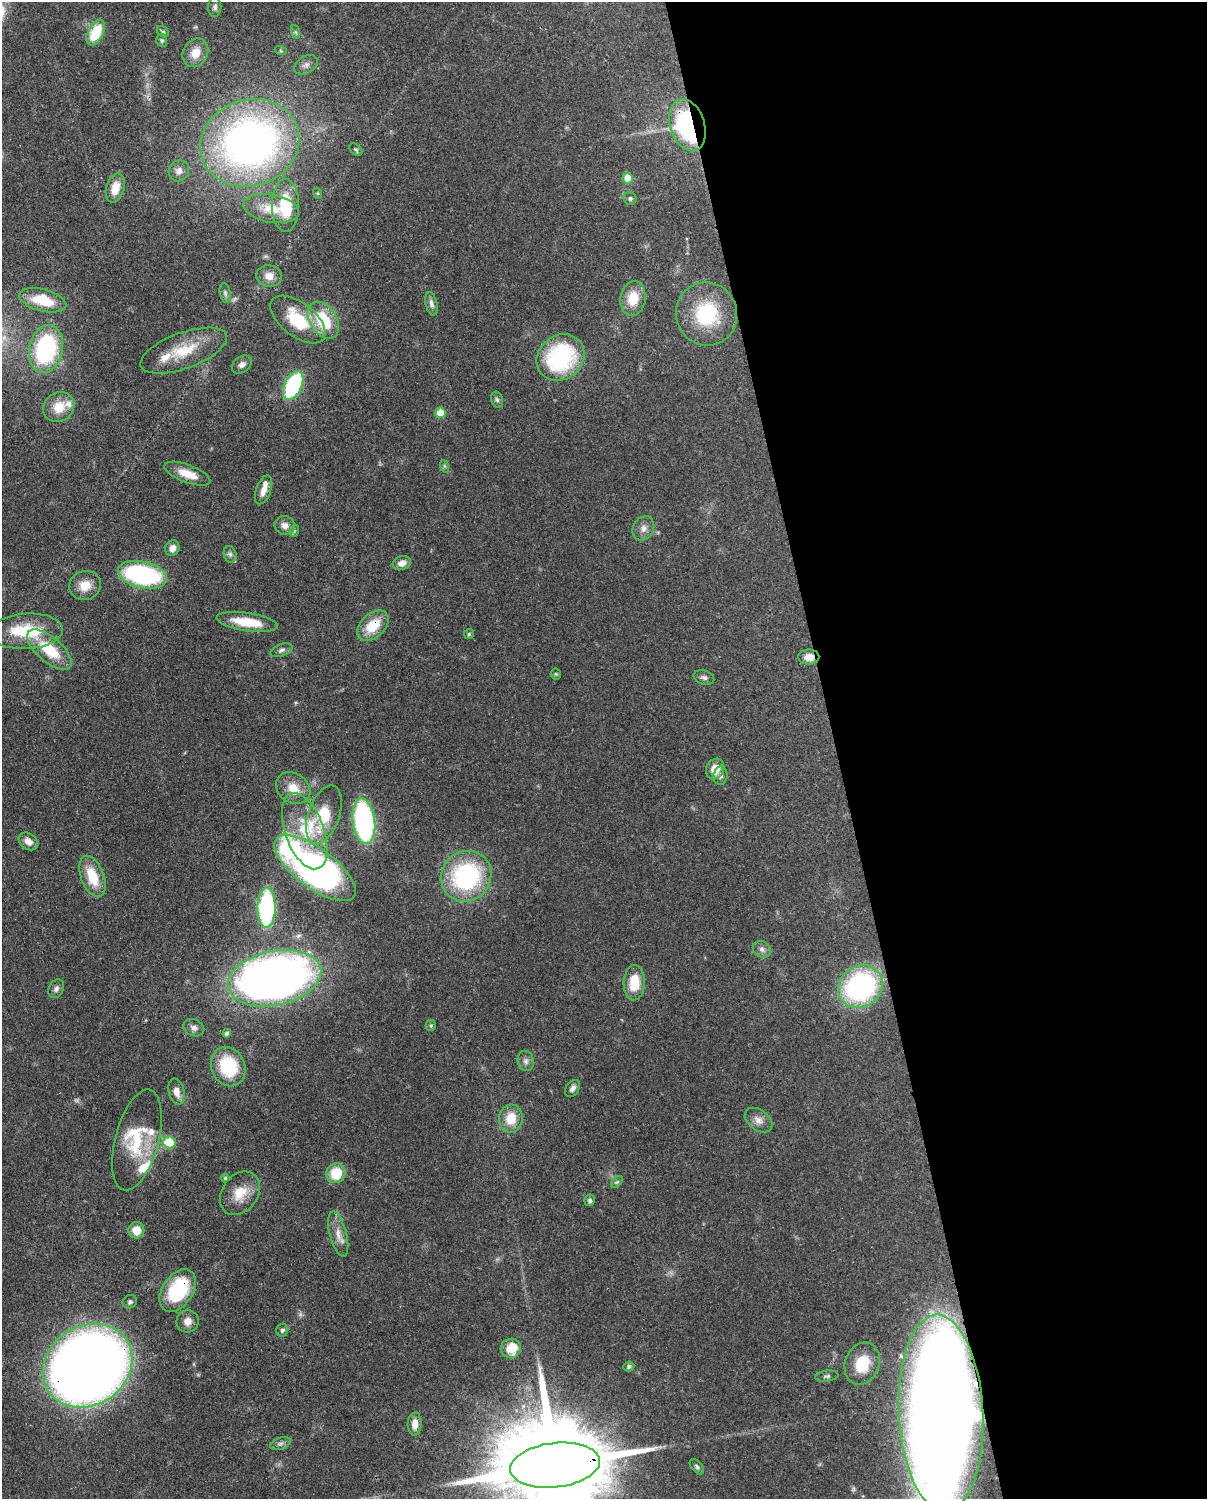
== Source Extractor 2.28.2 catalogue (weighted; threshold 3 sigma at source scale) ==
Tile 8 of 4 x 3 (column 4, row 2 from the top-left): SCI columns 3706-4910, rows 1652-3148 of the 5001 x 4910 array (HDU 1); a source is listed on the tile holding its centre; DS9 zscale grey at full resolution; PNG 1209 x 1501 px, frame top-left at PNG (2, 2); each listed source drawn as its Kron ellipse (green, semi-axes under 4 px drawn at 4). Shown black and unused: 31% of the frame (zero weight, under 3 of 4 exposures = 7% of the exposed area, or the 3 px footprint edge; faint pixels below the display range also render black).
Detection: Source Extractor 2.28.2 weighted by HDU 2 'WHT'; one run over the whole footprint, this tile lists its part. Background 0.107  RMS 0.0042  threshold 0.0188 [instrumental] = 3 sigma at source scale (4.5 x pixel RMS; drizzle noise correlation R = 1.50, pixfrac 1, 0.05/0.05 arcsec/px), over >= 5 px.
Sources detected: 114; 2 too faint to see at this stretch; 1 inside a brighter object's white glare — neither listed nor drawn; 9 inside a brighter listed object's ellipse — not listed separately; the other 102 listed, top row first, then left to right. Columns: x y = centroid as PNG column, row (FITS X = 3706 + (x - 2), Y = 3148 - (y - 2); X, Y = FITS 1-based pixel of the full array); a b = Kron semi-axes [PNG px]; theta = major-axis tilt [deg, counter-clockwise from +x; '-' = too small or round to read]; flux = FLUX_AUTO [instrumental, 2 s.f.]
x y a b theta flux
215 7 10 6 90 1.4
96 32 14 7 62 15
163 32 6 5 - 0.76
296 32 7 4 -70 0.72
162 40 6 5 - 0.74
281 51 6 4 -19 0.54
195 53 15 12 60 6.4
306 65 13 8 32 2.1
687 125 27 17 -72 65
250 143 50 43 18 210
356 150 7 4 -40 0.7
179 171 11 10 - 2.6
628 178 5 5 - 11
115 188 15 9 75 6.5
317 193 5 3 - 0.41
630 199 6 6 - 0.97
286 205 26 13 -89 17
271 209 28 14 -10 10
269 276 12 10 -8 3.9
225 293 10 5 -77 1.2
633 298 17 12 81 9.3
43 300 24 11 -14 13
431 304 12 6 -77 1.8
707 314 32 30 -72 29
298 320 32 17 -38 19
323 320 20 13 -57 19
46 349 24 16 77 49
184 351 46 18 20 17
561 357 25 22 39 47
242 364 11 8 34 2
293 385 15 8 65 46
497 400 8 6 -72 1.1
59 407 16 14 36 8.4
441 413 5 5 - 11
444 466 6 4 -71 0.55
187 474 24 9 -20 6.8
264 490 15 7 70 3.9
285 525 10 9 - 2.6
643 528 13 10 60 2.8
294 531 6 4 71 0.57
172 548 8 7 - 2.5
230 554 8 6 -74 1.2
402 563 9 7 16 2.8
142 575 25 13 -12 62
85 585 16 14 16 6.5
247 622 31 9 -8 13
373 626 18 12 43 11
27 631 36 17 3 19
469 634 5 5 - 0.6
49 650 27 12 -41 16
281 650 11 6 20 1.4
809 657 10 7 0 4
556 674 5 5 - 0.55
704 677 10 7 -18 1.4
715 769 10 8 61 6.2
720 776 9 7 82 1.6
293 788 18 14 -34 6.9
324 815 30 15 70 18
364 821 23 11 -83 85
305 831 40 19 -70 21
28 841 10 7 -37 3.4
315 868 48 20 -37 180
92 876 21 11 -69 12
466 876 26 24 49 58
266 908 20 9 88 59
762 949 9 8 - 1.7
274 978 47 27 12 310
634 983 17 10 88 11
860 987 23 20 33 80
56 989 10 7 62 1.5
431 1025 6 5 - 0.76
194 1028 11 8 -24 1.9
227 1033 4 4 - 1.5
526 1061 10 8 -75 1.9
228 1067 20 16 -65 23
572 1088 9 6 53 1.6
176 1092 13 7 -77 3.5
511 1119 14 11 83 8.6
758 1120 15 10 -37 3.2
137 1140 52 21 75 22
169 1142 6 6 - 14
336 1173 10 9 - 13
225 1178 4 4 - 0.52
617 1182 7 4 44 0.6
240 1193 24 17 53 9.2
590 1200 6 5 - 1.1
136 1230 8 8 - 5.9
338 1234 23 8 -75 4.6
178 1290 24 15 56 29
130 1302 7 6 - 1.1
187 1321 11 11 - 3.2
282 1330 6 6 - 1.1
511 1348 10 9 - 9.9
862 1364 21 17 68 22
88 1366 47 39 33 720
629 1366 5 4 - 0.89
827 1376 11 5 8 1.1
941 1413 99 42 -87 600
415 1424 11 7 88 3.6
280 1444 11 5 17 1.3
555 1465 45 22 7 14000
697 1467 9 5 -49 1
Overlapping masked pixels (flux is a lower limit): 7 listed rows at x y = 687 125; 373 626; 809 657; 178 1290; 88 1366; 941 1413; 555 1465
Isophote crosses this tile's border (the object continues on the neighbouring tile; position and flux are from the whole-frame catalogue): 1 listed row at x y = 555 1465